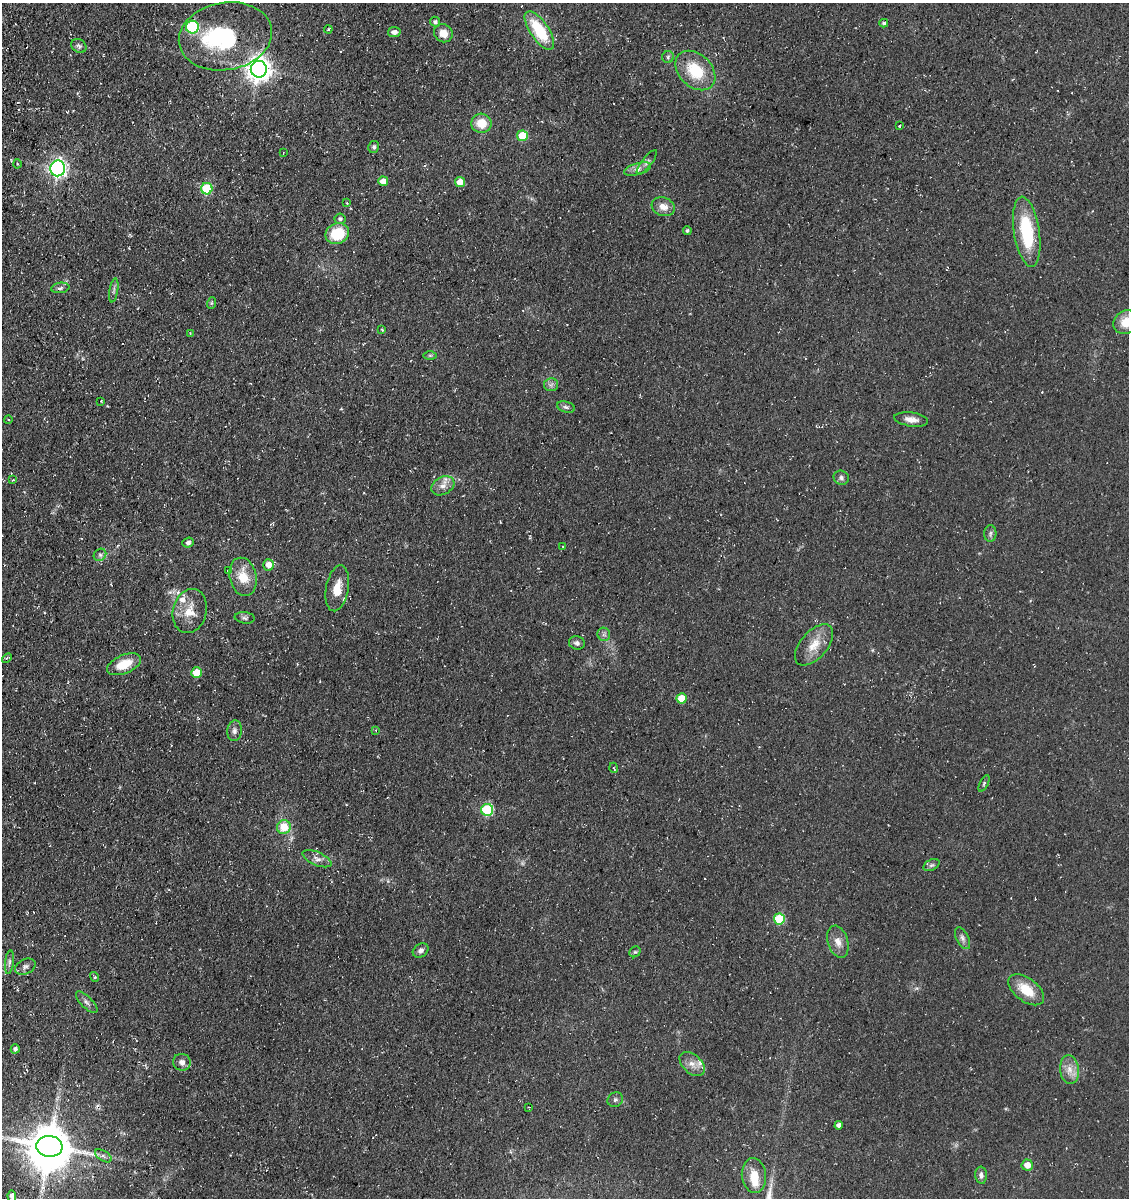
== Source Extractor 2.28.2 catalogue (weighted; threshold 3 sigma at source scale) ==
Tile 11 of 4 x 4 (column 3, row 3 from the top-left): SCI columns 2602-3728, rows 1346-2541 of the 5093 x 5080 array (HDU 1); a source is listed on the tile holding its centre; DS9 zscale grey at full resolution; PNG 1131 x 1200 px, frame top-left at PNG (2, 3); each listed source drawn as its Kron ellipse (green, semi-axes under 4 px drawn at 4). Shown black and unused: <1% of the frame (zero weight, under 3 of 4 exposures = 11% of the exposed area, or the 3 px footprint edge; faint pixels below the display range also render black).
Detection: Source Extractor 2.28.2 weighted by HDU 2 'WHT'; one run over the whole footprint, this tile lists its part. Background 0.068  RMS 0.009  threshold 0.0407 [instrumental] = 3 sigma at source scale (4.5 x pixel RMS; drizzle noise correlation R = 1.50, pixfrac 1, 0.05/0.05 arcsec/px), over >= 5 px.
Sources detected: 100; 1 too faint to see at this stretch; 2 inside a brighter object's white glare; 1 cosmic-ray / hot-pixel residue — neither listed nor drawn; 3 inside a brighter listed object's ellipse — not listed separately; the other 93 listed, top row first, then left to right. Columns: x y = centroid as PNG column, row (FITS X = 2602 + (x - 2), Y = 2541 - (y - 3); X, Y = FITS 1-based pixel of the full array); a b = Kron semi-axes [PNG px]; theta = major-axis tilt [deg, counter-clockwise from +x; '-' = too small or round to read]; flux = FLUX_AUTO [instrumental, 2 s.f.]
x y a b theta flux
435 22 5 5 - 2.6
884 23 4 3 - 1.8
192 27 6 6 - 88
328 29 4 3 - 0.78
539 30 22 9 -56 41
394 32 6 5 - 3.9
443 33 9 8 - 9.2
225 36 47 33 10 80
79 46 8 6 -35 2.3
668 57 6 6 - 1.8
259 69 8 8 - 880
695 71 23 16 -44 34
481 123 10 9 - 15
899 126 3 3 - 0.77
522 136 5 5 - 30
374 147 6 5 - 2.2
283 153 3 2 - 0.58
647 162 15 5 51 2.9
17 164 4 3 - 0.75
58 168 8 7 - 290
638 169 14 6 16 4.3
383 181 5 5 - 9
460 182 5 5 - 9.5
207 189 6 5 - 51
347 203 4 3 - 0.85
663 207 12 9 -18 7.4
340 219 5 5 - 2.1
687 230 4 3 - 1.3
1027 232 35 13 -81 55
337 234 12 10 22 31
60 288 9 5 9 2.3
114 290 12 3 80 2.1
212 303 6 3 70 1
1126 322 13 11 28 16
382 330 4 4 - 0.78
190 333 3 3 - 0.56
430 355 7 4 0 1.4
551 385 7 6 - 2.7
101 401 2 2 - 0.59
566 407 9 5 -15 2.3
8 419 4 3 - 0.61
911 419 17 7 -8 6.8
841 478 8 7 - 2.4
13 480 4 3 - 1.1
443 486 12 8 29 6.5
990 533 8 6 87 2.3
188 542 6 5 - 2.4
563 546 3 2 - 0.61
100 555 7 5 42 2.3
269 565 6 5 - 7.8
228 570 3 3 - 0.96
243 577 19 13 -77 19
337 588 23 11 80 16
190 611 22 17 76 16
245 618 10 5 -7 2.2
604 634 7 6 - 2.3
577 643 8 6 -13 2.8
814 645 25 13 49 16
7 658 6 3 44 0.93
124 664 18 9 23 20
197 673 5 5 - 18
682 698 5 5 - 17
376 730 4 2 - 0.75
234 731 10 7 84 3.7
614 768 5 3 - 0.78
984 783 9 4 64 1.5
487 810 6 6 - 74
284 827 7 7 - 18
317 859 15 6 -23 5.1
931 865 8 5 26 2
779 919 5 5 - 46
962 938 12 6 -63 3.4
838 942 16 10 -73 7.9
421 950 8 6 35 3.6
635 952 6 5 - 1.4
9 962 12 4 84 2.3
25 967 11 7 26 3.2
94 977 5 3 - 1
1026 990 21 11 -37 20
87 1002 14 5 -45 3.3
15 1049 4 4 - 2.9
182 1062 9 8 - 4.6
692 1064 15 9 -42 6.8
1069 1070 14 9 -83 8.2
615 1100 8 7 - 2.5
529 1107 3 2 - 0.59
839 1125 4 4 - 3.9
49 1146 13 10 -5 2700
103 1156 9 5 -33 2.6
1027 1165 5 5 - 7.9
981 1175 8 6 -85 2.9
754 1176 17 12 -83 13
12 1196 6 4 -85 4.3
Isophote crosses this tile's border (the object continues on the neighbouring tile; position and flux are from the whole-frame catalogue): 2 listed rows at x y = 1126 322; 12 1196